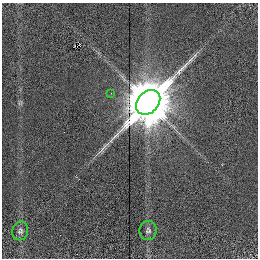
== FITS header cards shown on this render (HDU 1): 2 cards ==
NAXIS1  =                  256 /
NAXIS2  =                  256 /

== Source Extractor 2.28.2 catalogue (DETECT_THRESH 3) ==
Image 256 x 256 px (HDU 1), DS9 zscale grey, 1 PNG px = 1 image px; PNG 260 x 260 px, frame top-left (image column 1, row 256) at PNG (2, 3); each listed source drawn as its Kron ellipse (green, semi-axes under 4 px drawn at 4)
Background 0.107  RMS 0.36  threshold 1.09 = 3 sigma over >= 5 px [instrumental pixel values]
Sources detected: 4; all 4 listed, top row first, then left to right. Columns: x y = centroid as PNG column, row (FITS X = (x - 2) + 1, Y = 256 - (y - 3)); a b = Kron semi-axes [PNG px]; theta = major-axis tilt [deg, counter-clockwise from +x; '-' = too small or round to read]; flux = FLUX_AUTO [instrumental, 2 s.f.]
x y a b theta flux
111 93 2 2 - 110
148 102 14 10 46 150000
148 230 9 8 - 83
20 231 9 8 - 80